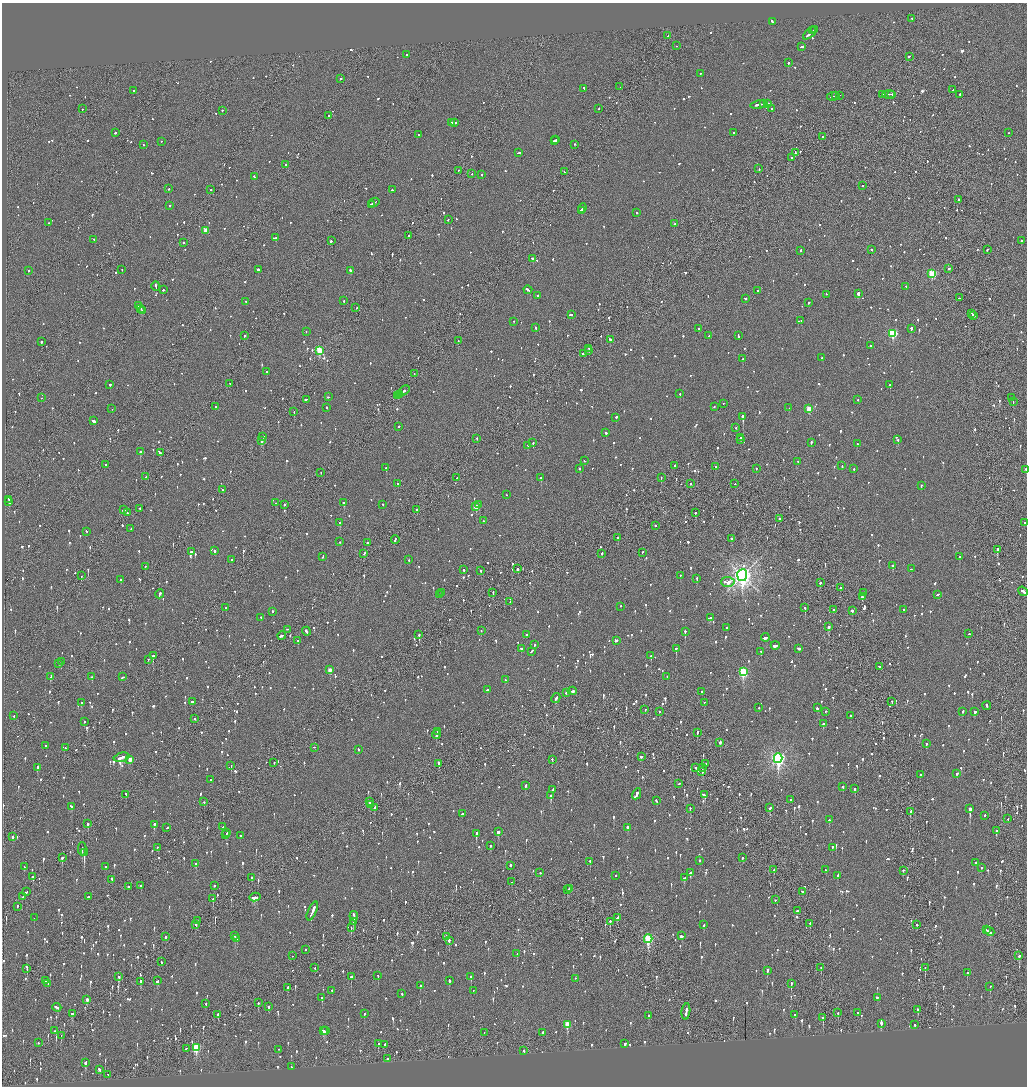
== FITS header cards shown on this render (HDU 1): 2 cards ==
NAXIS1  =                 2050
NAXIS2  =                 2168

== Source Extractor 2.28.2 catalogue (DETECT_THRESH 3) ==
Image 2050 x 2168 px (HDU 1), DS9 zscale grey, zoomed out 1/2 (1 PNG px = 2 x 2 image px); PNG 1029 x 1088 px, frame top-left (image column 2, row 2168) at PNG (2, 3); each listed source drawn as its Kron ellipse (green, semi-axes under 4 px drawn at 4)
Background -0.0672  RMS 0.068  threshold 0.205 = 3 sigma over >= 5 px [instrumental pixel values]
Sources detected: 1937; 83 cannot appear on this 1/2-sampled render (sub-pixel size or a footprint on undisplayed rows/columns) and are neither listed nor drawn; of the other 1854, the 500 brightest by FLUX_AUTO listed and drawn (1354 fainter detections omitted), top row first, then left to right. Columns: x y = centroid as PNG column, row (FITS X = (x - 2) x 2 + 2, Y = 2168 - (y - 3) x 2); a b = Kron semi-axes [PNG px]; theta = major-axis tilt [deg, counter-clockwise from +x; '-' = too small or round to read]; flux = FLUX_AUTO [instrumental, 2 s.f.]
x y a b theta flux
912 19 2 2 - 99
772 22 4 2 - 150
815 30 4 2 - 240
813 31 2 2 - 120
811 33 9 2 40 330
668 36 2 1 - 110
677 46 2 2 - 170
801 47 4 2 - 130
407 55 2 2 - 190
909 57 3 2 - 120
788 63 2 2 - 380
700 74 2 2 - 75
341 79 2 2 - 140
620 87 2 1 - 84
584 89 3 2 - 73
953 90 3 2 - 87
134 91 2 2 - 130
883 95 4 1 - 130
889 95 6 1 3 360
892 95 3 2 - 240
960 95 2 2 - 110
835 96 2 1 - 160
839 96 4 1 - 150
833 97 6 2 9 340
764 104 3 1 - 120
768 104 2 2 - 180
758 105 7 2 10 360
82 109 2 1 - 81
599 109 2 1 - 79
772 109 2 2 - 78
222 111 2 2 - 260
329 116 2 2 - 320
451 123 2 2 - 72
454 123 4 2 - 120
115 133 2 2 - 110
733 133 2 2 - 170
1009 133 2 2 - 120
419 135 2 2 - 87
822 137 2 2 - 170
556 140 2 2 - 220
554 141 2 2 - 300
161 142 2 1 - 80
143 145 2 2 - 260
575 145 2 1 - 270
518 153 3 2 - 130
795 153 3 1 - 110
792 158 2 2 - 160
286 165 2 2 - 77
759 169 2 2 - 82
458 171 2 2 - 73
564 172 2 1 - 110
472 174 2 2 - 81
482 175 2 2 - 280
254 177 3 2 - 74
863 186 2 2 - 130
169 189 2 2 - 150
211 190 2 1 - 150
392 190 2 2 - 98
959 200 2 1 - 170
374 203 5 2 - 240
371 205 3 2 - 150
170 206 3 2 - 110
582 209 5 2 - 200
581 211 2 1 - 120
636 213 2 2 - 75
448 220 2 1 - 300
48 223 2 2 - 88
674 224 2 1 - 140
206 231 3 3 - 200
409 236 2 2 - 140
276 238 3 2 - 470
94 240 2 2 - 87
331 241 3 2 - 250
1021 241 2 2 - 230
183 243 2 1 - 530
871 250 2 2 - 190
987 250 2 1 - 230
800 251 2 2 - 170
533 259 3 2 - 110
949 269 2 2 - 130
122 270 2 1 - 150
258 270 2 2 - 210
29 271 2 2 - 88
350 271 4 2 - 150
932 274 3 3 - 840
156 286 4 2 - 160
906 287 2 2 - 83
163 290 2 2 - 110
528 290 4 2 - 210
758 291 2 2 - 87
858 294 3 2 - 1300
826 295 2 2 - 91
538 296 2 2 - 71
960 298 3 2 - 140
745 299 2 2 - 130
344 301 2 2 - 93
246 302 2 2 - 75
808 303 2 2 - 190
139 306 3 2 - 95
356 308 2 2 - 79
141 309 3 2 - 120
143 311 2 1 - 73
972 314 2 1 - 260
571 315 3 2 - 110
973 316 2 2 - 270
801 321 2 2 - 74
513 322 2 1 - 93
536 328 3 2 - 83
698 329 2 2 - 81
911 329 2 2 - 570
306 332 2 2 - 79
893 334 3 3 - 1200
244 336 2 1 - 420
709 336 2 2 - 130
738 336 4 2 - 110
610 340 3 2 - 130
458 341 2 1 - 85
42 342 2 2 - 340
871 346 3 2 - 92
589 349 2 2 - 220
320 351 3 3 - 930
588 351 3 2 - 190
583 354 4 1 - 200
822 358 2 2 - 81
743 359 2 2 - 140
267 372 2 2 - 340
414 374 2 2 - 90
230 384 2 1 - 89
110 385 2 2 - 270
890 385 2 2 - 310
403 391 7 2 37 230
680 394 2 2 - 110
399 395 2 1 - 230
397 396 2 2 - 180
328 397 3 2 - 89
41 398 2 1 - 130
1012 398 4 2 - 140
306 400 3 2 - 160
858 400 2 2 - 81
1013 402 2 1 - 95
723 404 2 1 - 210
216 407 2 2 - 130
714 407 2 2 - 95
327 408 2 2 - 100
789 408 2 2 - 86
112 409 2 2 - 90
809 409 3 3 - 310
294 412 2 1 - 89
743 417 2 2 - 1300
616 418 2 2 - 310
93 421 3 2 - 580
399 427 2 2 - 170
736 428 2 2 - 87
606 433 2 2 - 150
263 437 2 2 - 140
741 438 3 2 - 180
477 439 2 2 - 140
741 440 2 1 - 110
898 440 2 2 - 180
261 441 2 2 - 360
533 443 2 2 - 180
811 443 2 2 - 130
857 444 2 2 - 86
528 446 2 2 - 89
141 452 2 2 - 470
160 453 3 2 - 98
585 461 2 2 - 240
798 462 2 2 - 140
105 465 2 1 - 250
675 466 2 2 - 190
842 466 3 2 - 83
716 467 2 1 - 300
386 468 2 2 - 130
579 469 2 2 - 93
756 469 2 2 - 72
854 469 2 2 - 140
1026 470 2 1 - 160
321 473 2 1 - 110
146 477 2 2 - 150
457 478 2 1 - 290
541 478 3 2 - 250
661 478 2 1 - 110
398 484 2 2 - 77
690 484 2 2 - 130
735 484 2 1 - 360
921 486 2 2 - 120
222 490 2 1 - 74
507 495 2 1 - 74
9 500 2 1 - 100
9 502 2 1 - 310
276 503 2 2 - 140
343 503 2 2 - 190
284 505 2 2 - 160
383 505 2 2 - 97
479 505 2 2 - 92
476 507 3 3 - 340
140 509 2 2 - 100
124 510 4 2 - 120
417 510 2 1 - 280
127 513 3 2 - 160
695 513 2 2 - 250
780 519 2 2 - 83
483 521 2 2 - 80
340 523 2 2 - 220
1025 523 2 2 - 80
655 526 2 2 - 73
131 529 2 1 - 120
86 532 2 2 - 73
618 538 2 2 - 290
731 539 2 2 - 110
395 540 4 2 - 170
340 542 2 2 - 76
368 543 2 2 - 140
997 550 2 2 - 420
214 551 2 2 - 150
191 552 2 2 - 360
642 553 2 2 - 89
364 554 3 2 - 110
602 554 2 2 - 220
323 557 3 2 - 77
959 557 2 2 - 200
231 560 2 2 - 100
408 560 2 2 - 83
893 566 2 2 - 390
145 567 2 2 - 100
518 569 2 1 - 700
911 569 2 1 - 80
464 570 2 2 - 110
481 571 2 2 - 85
81 576 2 1 - 140
680 576 2 2 - 100
742 576 6 5 - 9300
697 579 2 2 - 88
121 580 2 2 - 87
728 582 7 5 -2 460
820 583 3 2 - 330
841 588 2 2 - 170
1023 592 5 2 - 280
441 593 2 2 - 170
493 593 2 1 - 100
863 593 2 2 - 100
160 594 4 2 - 240
439 595 2 2 - 220
937 595 4 2 - 140
862 597 2 2 - 360
510 602 2 1 - 140
620 607 2 2 - 92
226 608 2 1 - 330
805 608 2 2 - 140
833 610 2 2 - 78
904 610 2 2 - 110
852 611 2 2 - 250
272 612 2 2 - 89
261 618 2 2 - 120
710 618 4 2 - 130
828 627 2 2 - 1100
727 628 2 2 - 76
287 630 2 2 - 83
481 631 2 2 - 75
306 632 4 2 - 250
685 632 2 2 - 320
969 634 2 2 - 77
419 635 2 2 - 110
527 635 2 2 - 320
282 636 4 2 - 160
765 638 4 2 - 140
298 641 2 1 - 99
616 641 3 2 - 150
534 645 2 2 - 77
775 646 4 2 - 140
521 649 2 2 - 130
676 649 2 2 - 390
798 649 3 2 - 200
531 652 3 2 - 120
761 652 2 2 - 100
153 656 2 2 - 460
651 656 2 2 - 230
148 660 2 1 - 79
61 662 3 2 - 96
59 664 2 2 - 140
879 667 2 2 - 230
330 670 3 2 - 180
743 672 4 3 - 1300
51 677 4 2 - 260
92 677 2 2 - 120
123 677 3 2 - 87
667 677 2 2 - 98
505 680 2 2 - 110
487 690 2 2 - 140
572 691 4 2 - 220
702 692 2 2 - 130
566 693 2 2 - 93
556 699 5 2 - 150
192 702 2 2 - 93
892 702 2 1 - 140
81 703 2 2 - 110
704 703 2 2 - 73
987 706 4 2 - 300
759 708 2 2 - 120
817 708 2 2 - 110
645 710 2 2 - 85
660 712 2 2 - 280
826 712 2 2 - 86
963 712 3 2 - 72
975 712 2 2 - 380
14 716 3 2 - 86
851 716 2 2 - 78
194 719 2 2 - 280
84 722 2 2 - 87
823 724 2 2 - 290
437 732 2 1 - 77
697 733 3 2 - 130
436 735 4 2 - 160
720 743 2 2 - 340
926 744 2 2 - 120
46 746 2 1 - 71
65 748 2 2 - 110
314 748 2 1 - 79
358 750 2 2 - 75
641 757 2 2 - 120
121 758 8 2 13 420
778 759 5 4 - 3800
130 760 3 2 - 180
552 760 2 2 - 88
274 763 2 1 - 160
439 764 4 2 - 200
706 764 2 2 - 81
231 766 2 2 - 280
37 768 4 2 - 250
696 768 2 1 - 110
702 768 2 2 - 200
702 772 4 2 - 150
957 774 3 2 - 130
920 775 2 2 - 72
211 780 2 2 - 350
679 784 2 2 - 230
526 786 3 2 - 77
843 787 2 2 - 160
855 789 2 2 - 370
553 790 3 2 - 92
637 794 6 2 63 890
126 795 2 1 - 160
704 795 3 2 - 160
551 796 2 2 - 430
791 800 2 2 - 87
656 801 3 2 - 110
204 802 2 2 - 77
370 802 3 2 - 120
370 805 2 1 - 170
71 807 3 2 - 140
375 808 4 2 - 120
769 808 3 2 - 110
690 809 2 2 - 100
970 809 3 2 - 2300
910 812 3 2 - 110
462 814 3 2 - 83
984 816 2 2 - 130
1008 819 2 1 - 73
829 820 2 2 - 130
88 824 2 2 - 300
154 825 3 2 - 130
223 827 2 1 - 200
167 828 2 2 - 81
628 828 3 2 - 170
996 831 3 2 - 260
498 832 2 2 - 360
227 833 3 2 - 96
476 834 3 2 - 500
226 835 3 2 - 100
240 836 2 2 - 110
13 837 2 2 - 220
490 846 2 2 - 150
157 848 2 2 - 200
832 848 2 2 - 99
82 849 6 2 89 230
84 853 3 2 - 930
62 858 2 1 - 1600
743 858 3 2 - 74
699 861 2 2 - 100
590 862 2 2 - 86
975 863 2 2 - 82
196 864 3 2 - 120
510 866 2 2 - 120
24 867 3 2 - 150
105 867 2 2 - 110
981 868 2 2 - 110
774 870 2 2 - 100
826 870 2 2 - 79
903 871 2 2 - 110
540 873 2 2 - 87
690 873 3 2 - 220
616 876 2 2 - 130
838 876 3 2 - 110
33 877 2 2 - 250
252 878 2 2 - 88
684 878 3 2 - 93
112 880 3 2 - 96
512 882 2 2 - 160
141 886 2 2 - 180
215 886 2 2 - 72
128 887 2 2 - 250
569 889 3 2 - 150
567 890 2 2 - 110
26 892 3 2 - 84
802 892 3 2 - 74
23 897 3 2 - 79
89 897 3 2 - 120
255 897 5 3 - 310
213 899 3 2 - 76
775 900 2 2 - 90
17 907 2 2 - 120
312 911 10 2 66 560
797 911 2 2 - 190
354 917 5 2 - 190
34 918 2 1 - 75
617 918 4 2 - 340
197 921 2 1 - 100
353 922 3 2 - 520
610 922 2 1 - 280
810 924 2 2 - 350
196 925 2 2 - 140
704 925 2 2 - 170
917 925 2 2 - 250
351 928 2 1 - 140
987 930 3 2 - 130
990 932 5 2 - 220
235 936 2 2 - 280
682 936 3 2 - 360
165 937 3 2 - 81
446 937 3 2 - 120
237 939 3 2 - 77
648 939 4 3 - 1100
449 941 3 2 - 280
305 950 2 2 - 170
517 954 2 2 - 110
293 956 2 1 - 75
1019 956 3 2 - 330
162 962 3 1 - 72
315 968 2 2 - 73
821 968 2 1 - 230
925 968 2 1 - 220
27 969 3 1 - 200
767 971 3 2 - 250
967 973 2 2 - 140
378 976 2 1 - 120
119 977 3 2 - 210
351 977 2 2 - 790
471 977 3 2 - 100
575 979 2 1 - 180
45 981 2 2 - 120
157 981 3 2 - 110
449 981 3 2 - 130
140 982 3 2 - 170
48 984 2 2 - 83
791 984 3 2 - 110
420 986 2 2 - 85
990 987 2 1 - 140
288 988 3 2 - 210
332 991 2 2 - 330
473 991 2 2 - 240
402 994 2 2 - 140
322 998 2 2 - 290
877 998 2 2 - 110
87 1000 3 2 - 72
258 1003 2 2 - 84
206 1004 2 1 - 80
268 1007 3 2 - 84
57 1008 4 2 - 170
918 1010 2 2 - 350
686 1012 8 2 82 410
838 1013 3 2 - 120
858 1013 3 2 - 150
72 1014 2 2 - 140
364 1014 2 2 - 87
218 1015 3 2 - 230
795 1015 2 2 - 110
649 1016 2 2 - 480
823 1018 2 2 - 110
881 1024 4 2 - 490
567 1025 3 3 - 360
915 1025 2 2 - 110
55 1031 2 2 - 150
323 1031 4 3 - 190
325 1031 2 2 - 95
484 1033 2 2 - 83
543 1033 2 2 - 210
61 1036 2 1 - 100
38 1043 2 1 - 88
378 1044 2 2 - 170
624 1044 2 2 - 390
384 1045 3 1 - 240
196 1048 4 3 - 750
186 1049 3 1 - 100
279 1050 2 2 - 100
524 1051 2 2 - 84
387 1059 2 2 - 89
85 1063 3 2 - 280
291 1067 2 2 - 85
99 1070 3 2 - 110
108 1075 2 2 - 100
At the frame edge (FLAGS 8, measured only in part): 2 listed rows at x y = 1026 470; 1025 523
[1354 fainter detections neither listed nor drawn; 83 sub-pixel or undisplayed-footprint detections neither listed nor drawn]